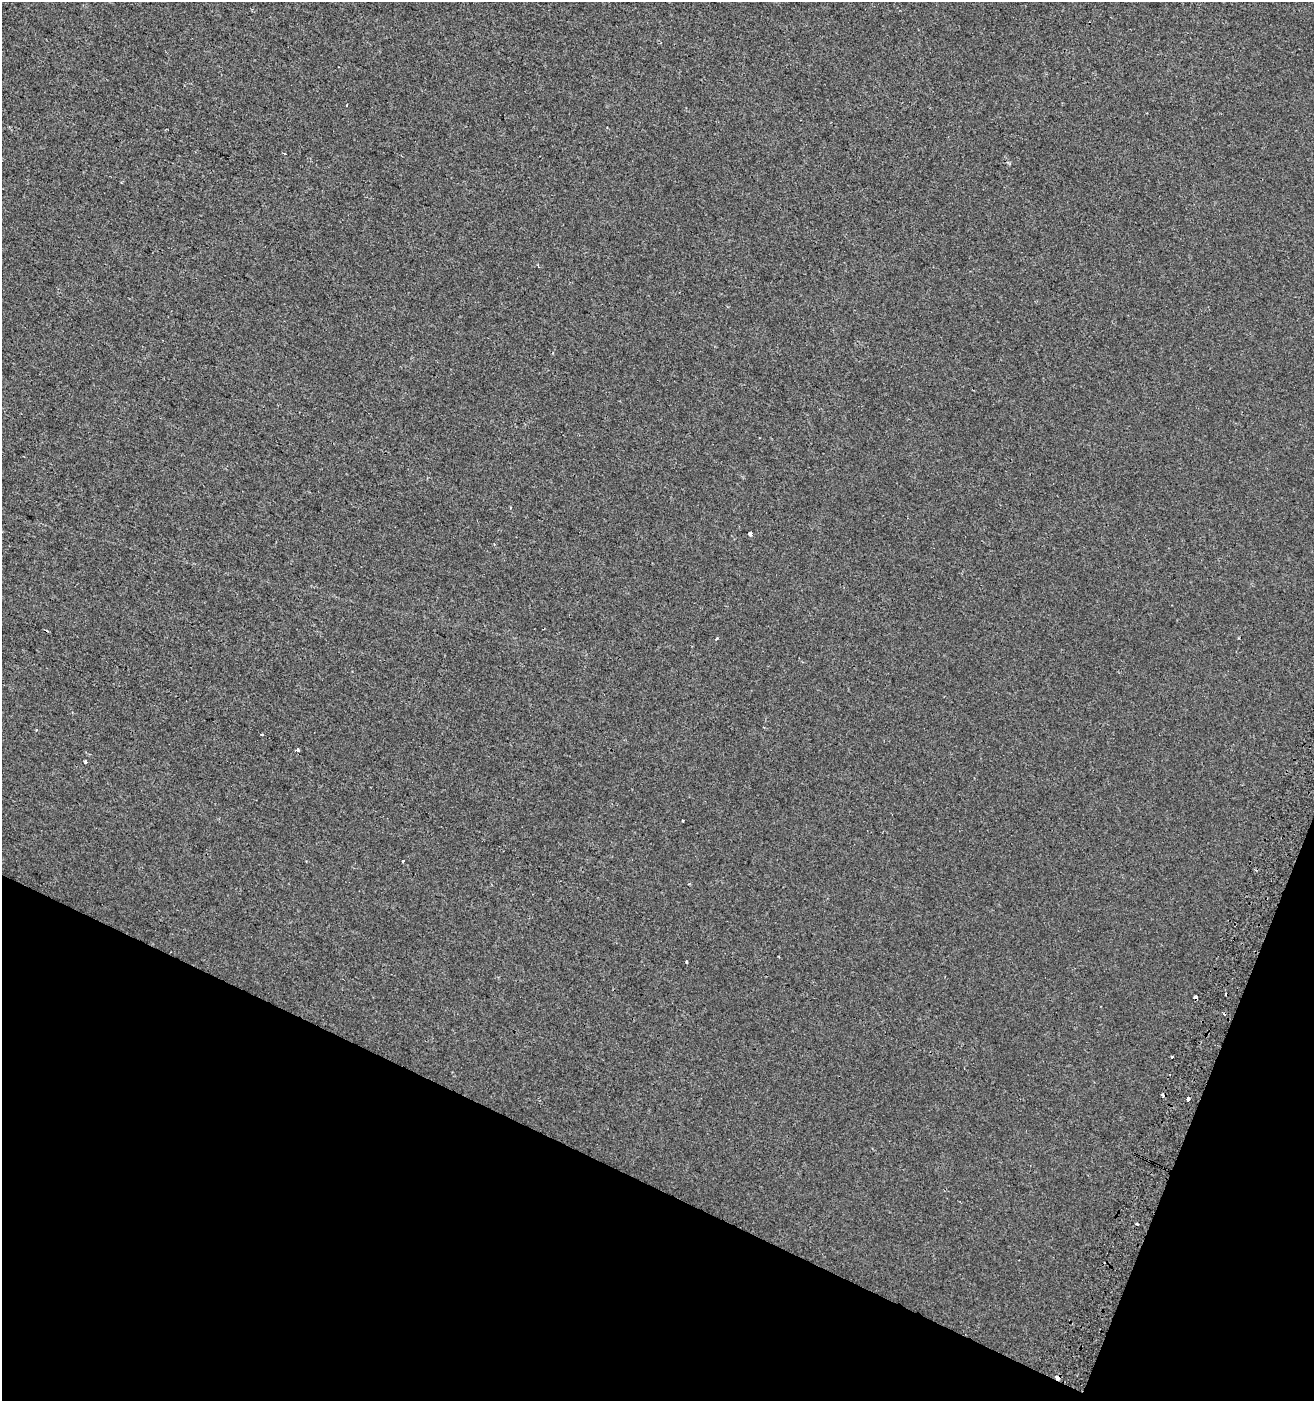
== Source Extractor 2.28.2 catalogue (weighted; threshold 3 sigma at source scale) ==
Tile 15 of 4 x 4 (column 3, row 4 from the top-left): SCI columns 2935-4246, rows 18-1416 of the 5803 x 5637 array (HDU 1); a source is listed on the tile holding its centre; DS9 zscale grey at full resolution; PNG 1316 x 1403 px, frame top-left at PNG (2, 2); no overlay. Shown black and unused: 19% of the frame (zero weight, under 2 of 3 exposures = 2% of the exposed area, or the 3 px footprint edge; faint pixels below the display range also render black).
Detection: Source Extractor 2.28.2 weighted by HDU 2 'WHT'; one run over the whole footprint, this tile lists its part. Background -5.00e-04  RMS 0.0035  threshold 0.0157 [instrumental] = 3 sigma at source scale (4.5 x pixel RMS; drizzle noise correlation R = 1.50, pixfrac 1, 0.0396/0.0396 arcsec/px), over >= 5 px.
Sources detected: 20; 5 cosmic-ray / hot-pixel residue — not listed; the other 15 listed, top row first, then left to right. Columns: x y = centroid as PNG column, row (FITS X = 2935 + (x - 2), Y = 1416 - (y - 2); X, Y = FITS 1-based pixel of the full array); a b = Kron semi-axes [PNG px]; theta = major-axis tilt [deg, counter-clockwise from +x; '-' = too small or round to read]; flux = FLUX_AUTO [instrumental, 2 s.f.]
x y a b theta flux
346 105 3 2 - 0.37
284 153 3 3 - 0.7
511 507 5 3 - 0.4
750 534 4 4 - 1.4
717 639 4 3 - 0.49
262 734 3 3 - 0.8
297 750 3 3 - 1.7
85 761 4 3 - 0.98
683 820 3 3 - 1.3
403 861 3 3 - 0.27
686 962 3 3 - 0.61
1195 998 4 3 - 2
1172 1057 3 3 - 0.79
1188 1099 4 3 - 3.1
1057 1377 4 4 - 1.8
Overlapping masked pixels (flux is a lower limit): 3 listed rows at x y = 1195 998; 1188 1099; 1057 1377